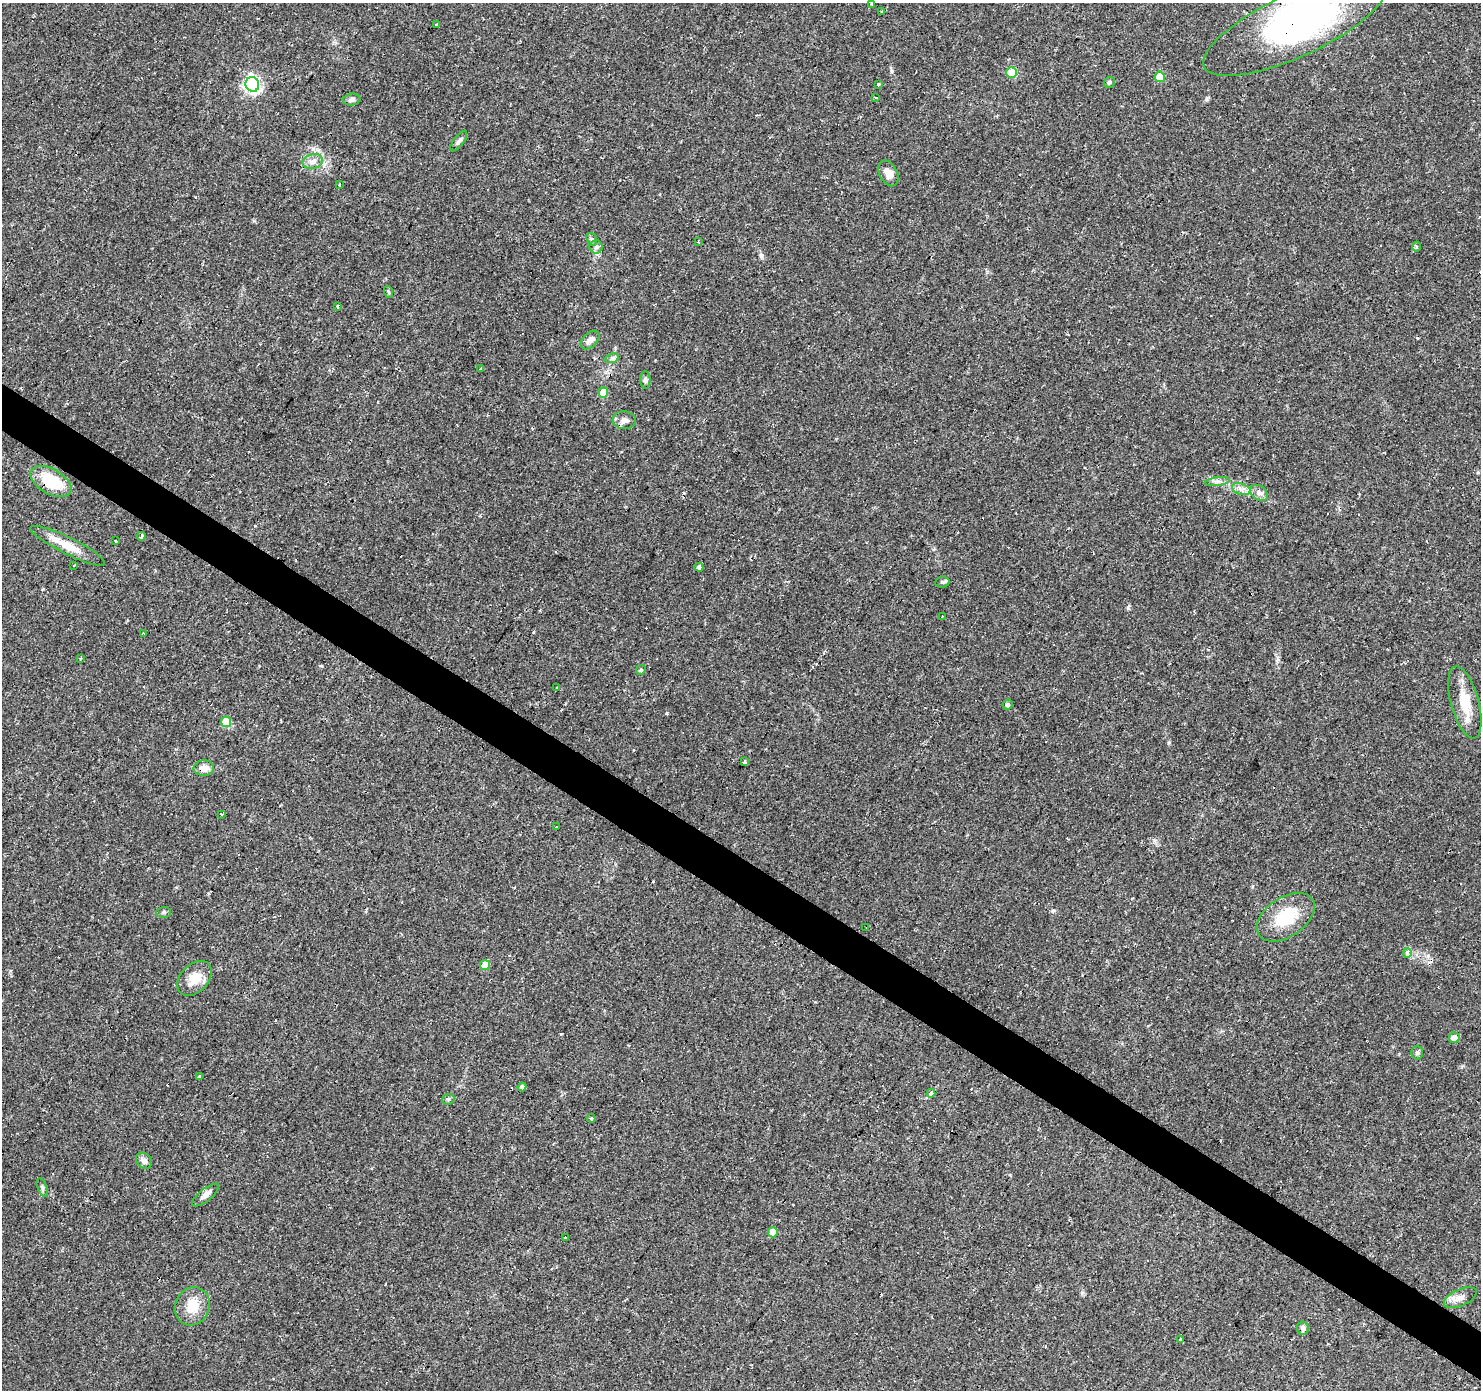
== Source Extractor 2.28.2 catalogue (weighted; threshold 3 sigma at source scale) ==
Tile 6 of 4 x 4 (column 2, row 2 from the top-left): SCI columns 1481-2959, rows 2955-4342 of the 5920 x 5977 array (HDU 1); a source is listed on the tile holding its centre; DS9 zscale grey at full resolution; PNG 1483 x 1392 px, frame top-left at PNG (2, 3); each listed source drawn as its Kron ellipse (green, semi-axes under 4 px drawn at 4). Shown black and unused: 3% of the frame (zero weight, under 2 of 3 exposures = <1% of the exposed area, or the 3 px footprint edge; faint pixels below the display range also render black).
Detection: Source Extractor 2.28.2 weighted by HDU 2 'WHT'; one run over the whole footprint, this tile lists its part. Background 0.0427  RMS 0.0037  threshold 0.0167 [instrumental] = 3 sigma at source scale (4.5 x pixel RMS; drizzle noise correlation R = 1.50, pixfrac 1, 0.0396/0.0396 arcsec/px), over >= 5 px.
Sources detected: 107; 2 inside a brighter object's white glare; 32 cosmic-ray / hot-pixel residue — neither listed nor drawn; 2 inside a brighter listed object's ellipse — not listed separately; the other 71 listed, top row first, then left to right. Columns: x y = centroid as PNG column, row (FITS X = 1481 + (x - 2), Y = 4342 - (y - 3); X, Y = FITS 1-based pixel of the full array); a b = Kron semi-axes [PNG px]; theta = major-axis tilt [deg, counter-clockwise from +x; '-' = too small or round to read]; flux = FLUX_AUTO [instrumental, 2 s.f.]
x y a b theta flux
872 4 3 2 - 0.55
882 11 3 3 - 1.5
436 25 3 3 - 0.57
1295 25 100 31 25 120
1011 73 5 5 - 14
1160 77 5 5 - 8.5
1109 82 5 5 - 0.66
252 84 7 7 - 110
878 84 3 3 - 2
875 98 3 2 - 0.41
352 100 8 6 8 1.2
459 141 12 5 53 1.1
313 161 10 7 13 2.3
888 173 14 9 -63 3.2
339 185 3 3 - 0.82
592 239 7 5 -70 0.66
698 242 3 3 - 1.4
596 247 6 6 - 1
1416 247 5 3 - 0.71
389 292 6 3 -70 0.43
338 306 3 3 - 1.5
590 340 11 7 45 2
612 358 7 4 19 0.79
481 369 4 3 - 1.2
645 380 8 5 -90 0.93
603 393 5 5 - 6.9
624 420 11 9 -3 2.2
51 481 22 12 -30 16
1217 482 12 4 8 1.4
1241 489 9 5 -18 1.6
1259 493 9 7 -40 1.6
141 536 4 3 - 8.7
115 541 3 3 - 0.68
68 546 41 8 -26 7.6
74 565 4 2 - 0.32
699 567 4 4 - 1.1
942 582 7 5 6 0.72
942 616 3 2 - 0.99
143 633 3 2 - 0.76
80 659 3 2 - 0.45
641 670 5 4 - 0.48
557 688 3 3 - 2
1465 702 37 14 -75 9.8
1008 705 5 5 - 0.79
226 722 5 5 - 12
745 761 3 3 - 2.1
204 768 10 7 2 3
221 814 3 3 - 1.5
557 826 3 3 - 6.2
164 912 7 5 1 0.7
1286 917 32 19 34 15
866 928 2 2 - 0.35
1407 953 5 4 - 3.8
485 965 5 5 - 5.4
194 978 20 13 47 6.3
1454 1037 5 5 - 3.1
1417 1052 7 6 - 0.74
199 1076 4 3 - 1.3
522 1087 4 4 - 1.5
931 1093 4 3 - 5.2
448 1099 6 5 - 0.63
591 1118 4 3 - 0.62
144 1161 9 7 -43 1.7
42 1187 10 5 -68 0.81
206 1195 16 6 39 2.1
773 1232 5 5 - 5.6
565 1237 3 3 - 2.2
1460 1298 17 8 23 2.7
192 1306 19 17 68 7.5
1303 1328 6 6 - 1.6
1181 1339 4 3 - 6
Overlapping masked pixels (flux is a lower limit): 5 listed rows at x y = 1295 25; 51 481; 68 546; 204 768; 557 826
Isophote crosses this tile's border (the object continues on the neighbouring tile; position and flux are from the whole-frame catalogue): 1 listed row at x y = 1295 25
Unlisted compact peaks at least as high as the median listed source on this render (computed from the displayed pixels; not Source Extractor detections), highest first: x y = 1128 608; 1053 911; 761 256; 1169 742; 1206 99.